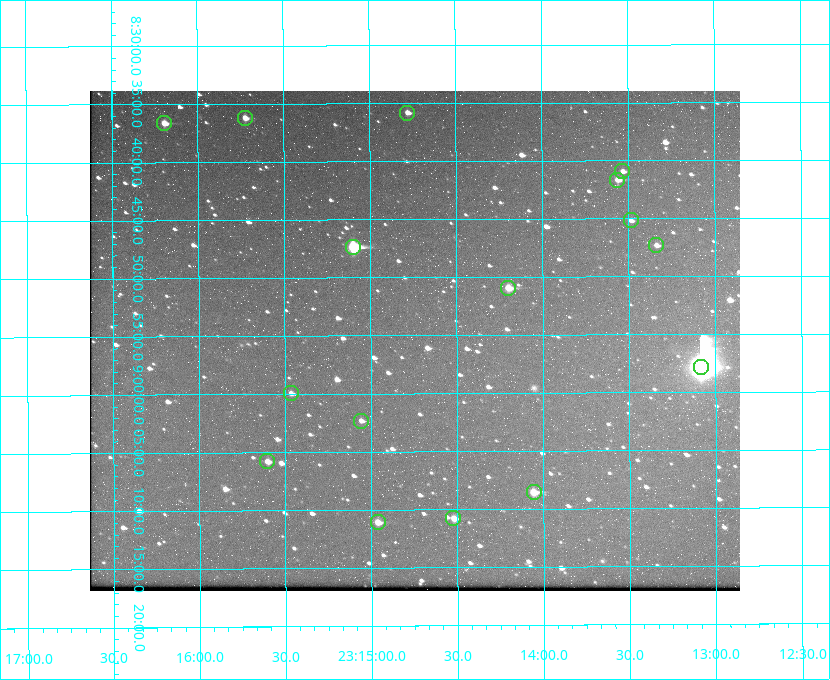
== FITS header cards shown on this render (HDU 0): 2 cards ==
NAXIS1  =                  650 / Width of table row in bytes
NAXIS2  =                  500 / Number of rows in table

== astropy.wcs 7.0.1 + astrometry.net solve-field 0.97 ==
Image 650 x 500 px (HDU 0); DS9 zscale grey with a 90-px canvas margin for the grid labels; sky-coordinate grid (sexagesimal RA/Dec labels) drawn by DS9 from the SOLVED WCS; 16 Tycho-2 reference stars matched to detected sources circled (green)
Header WCS: none
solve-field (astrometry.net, Tycho-2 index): SOLVED blind (the file carries no WCS)
Solved WCS: RA---TAN-SIP/DEC--TAN-SIP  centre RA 23:14:45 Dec +08:55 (348.69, +8.92 deg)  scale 5.17 arcsec/px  FOV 56.0' x 43.1'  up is -180 deg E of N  parity flipped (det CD > 0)
(file carries no celestial WCS; the grid is the blind solution)
Tycho-2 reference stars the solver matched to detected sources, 16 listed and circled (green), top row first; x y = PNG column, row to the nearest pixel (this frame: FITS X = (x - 90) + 1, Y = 500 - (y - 91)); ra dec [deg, ICRS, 3 dp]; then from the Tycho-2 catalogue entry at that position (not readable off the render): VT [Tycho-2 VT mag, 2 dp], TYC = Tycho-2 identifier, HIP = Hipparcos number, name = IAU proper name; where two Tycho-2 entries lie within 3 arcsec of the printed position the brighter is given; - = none
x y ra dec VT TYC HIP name
407 113 348.695 +8.597 11.30 1161-1571-1 - -
245 118 348.931 +8.603 11.18 1161-1110-1 - -
164 123 349.048 +8.610 11.72 1161-1223-1 - -
622 171 348.383 +8.682 11.92 1161-890-1 - -
617 180 348.391 +8.694 11.47 1161-728-1 - -
631 220 348.371 +8.753 12.36 1161-1249-1 - -
656 245 348.335 +8.788 11.88 1161-938-1 - -
353 247 348.775 +8.789 8.97 1161-884-1 114784 -
508 288 348.550 +8.849 10.80 1161-574-1 - -
701 367 348.271 +8.963 6.92 1161-1161-1 114608 -
291 393 348.866 +8.999 11.82 1161-694-1 - -
361 421 348.765 +9.039 11.87 1161-1547-1 - -
267 461 348.901 +9.097 11.97 1161-534-1 - -
534 492 348.514 +9.143 10.38 1161-1071-1 - -
453 518 348.631 +9.180 11.26 1161-1559-1 - -
378 522 348.741 +9.184 11.62 1161-452-1 - -